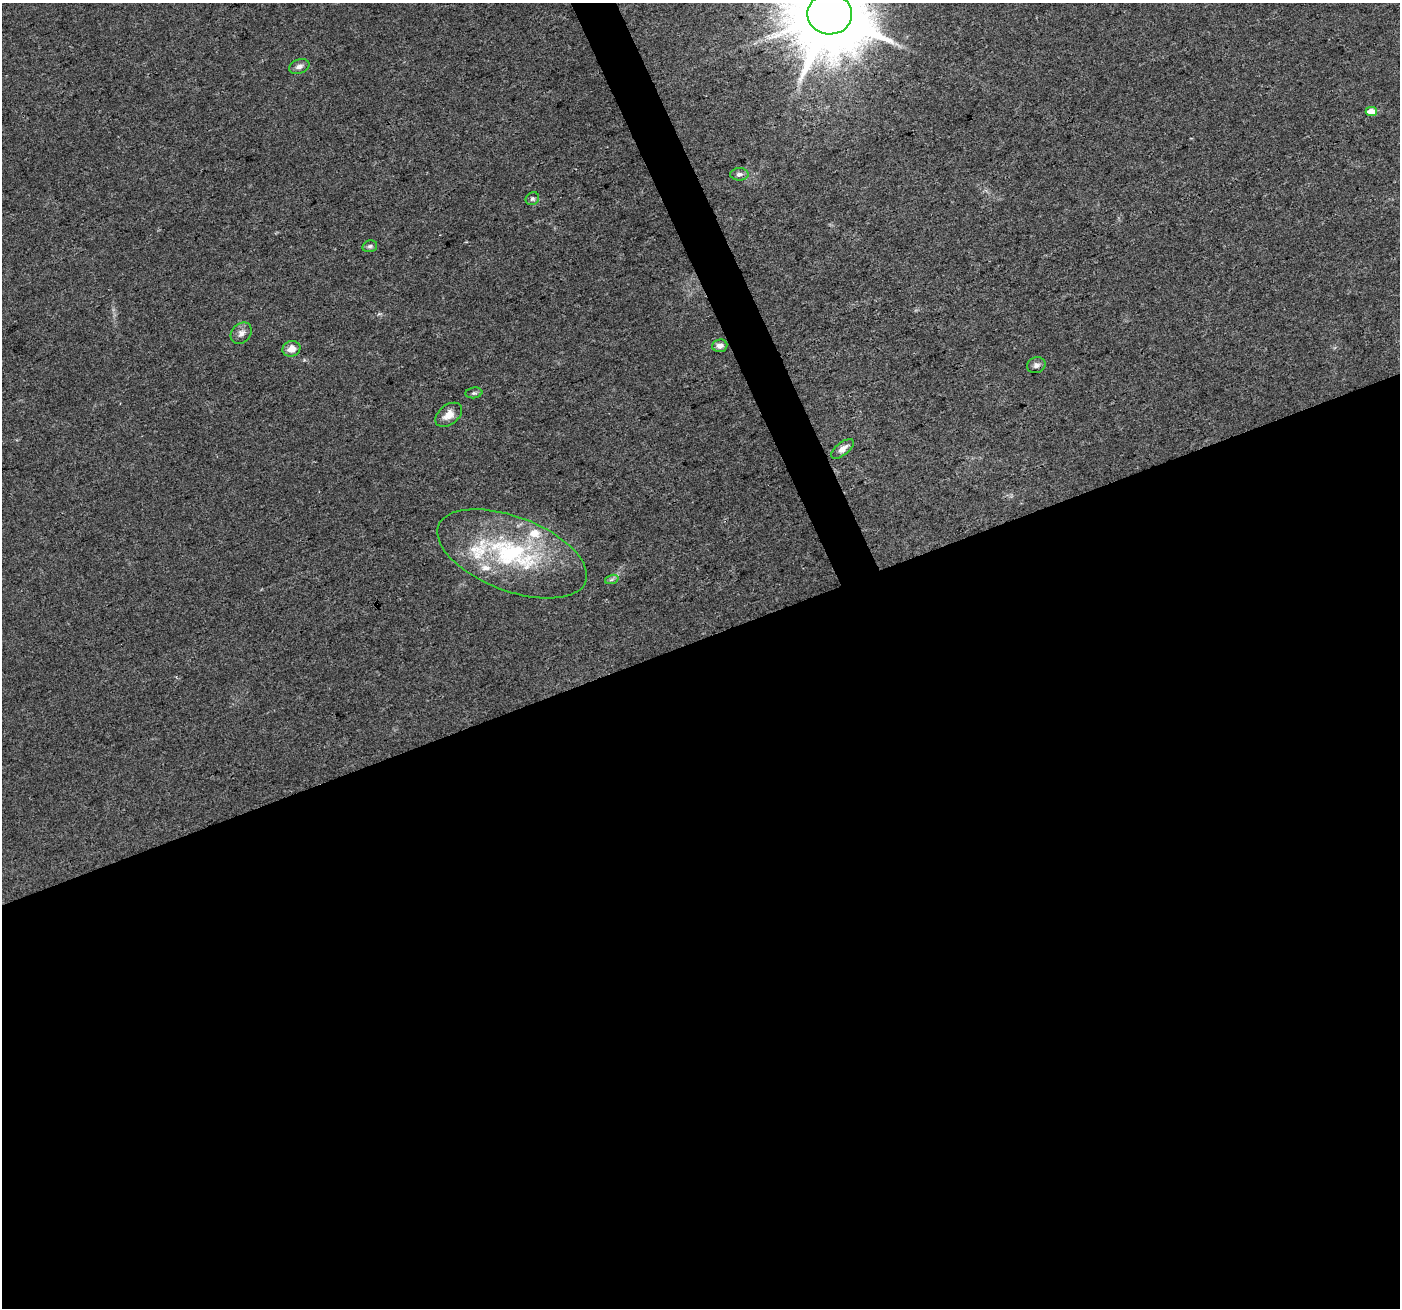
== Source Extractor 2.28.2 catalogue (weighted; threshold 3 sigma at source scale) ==
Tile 15 of 4 x 4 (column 3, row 4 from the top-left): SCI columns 2799-4196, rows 141-1446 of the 5594 x 5446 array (HDU 1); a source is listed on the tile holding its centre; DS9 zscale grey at full resolution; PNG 1402 x 1310 px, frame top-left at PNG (2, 3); each listed source drawn as its Kron ellipse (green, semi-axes under 4 px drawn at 4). Shown black and unused: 53% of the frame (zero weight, under 3 of 4 exposures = <1% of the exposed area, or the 3 px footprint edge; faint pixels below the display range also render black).
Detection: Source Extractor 2.28.2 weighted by HDU 2 'WHT'; one run over the whole footprint, this tile lists its part. Background 0.0402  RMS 0.0038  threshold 0.0172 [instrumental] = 3 sigma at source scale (4.5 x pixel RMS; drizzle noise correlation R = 1.50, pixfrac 1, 0.0396/0.0396 arcsec/px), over >= 5 px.
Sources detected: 18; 3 inside a brighter listed object's ellipse — not listed separately; the other 15 listed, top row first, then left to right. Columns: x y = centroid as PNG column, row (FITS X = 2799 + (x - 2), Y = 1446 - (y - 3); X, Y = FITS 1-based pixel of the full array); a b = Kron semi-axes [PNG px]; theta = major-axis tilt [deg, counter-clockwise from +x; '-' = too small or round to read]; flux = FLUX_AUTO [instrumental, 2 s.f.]
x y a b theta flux
830 14 22 20 -5 5900
299 67 10 7 21 1.7
1371 111 5 4 - 4.9
739 174 9 6 0 1.4
532 199 7 6 - 0.83
370 246 7 5 15 0.88
241 333 12 9 46 2.3
720 346 7 6 - 2.1
291 349 9 8 - 3.5
1036 365 9 7 21 1.5
474 393 8 5 8 0.89
449 415 15 9 38 3.7
842 449 13 6 39 2.6
512 554 79 37 -21 57
612 579 7 4 19 0.79
Overlapping masked pixels (flux is a lower limit): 1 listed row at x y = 830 14
Isophote crosses this tile's border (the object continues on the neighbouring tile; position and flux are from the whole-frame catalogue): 1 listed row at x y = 830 14